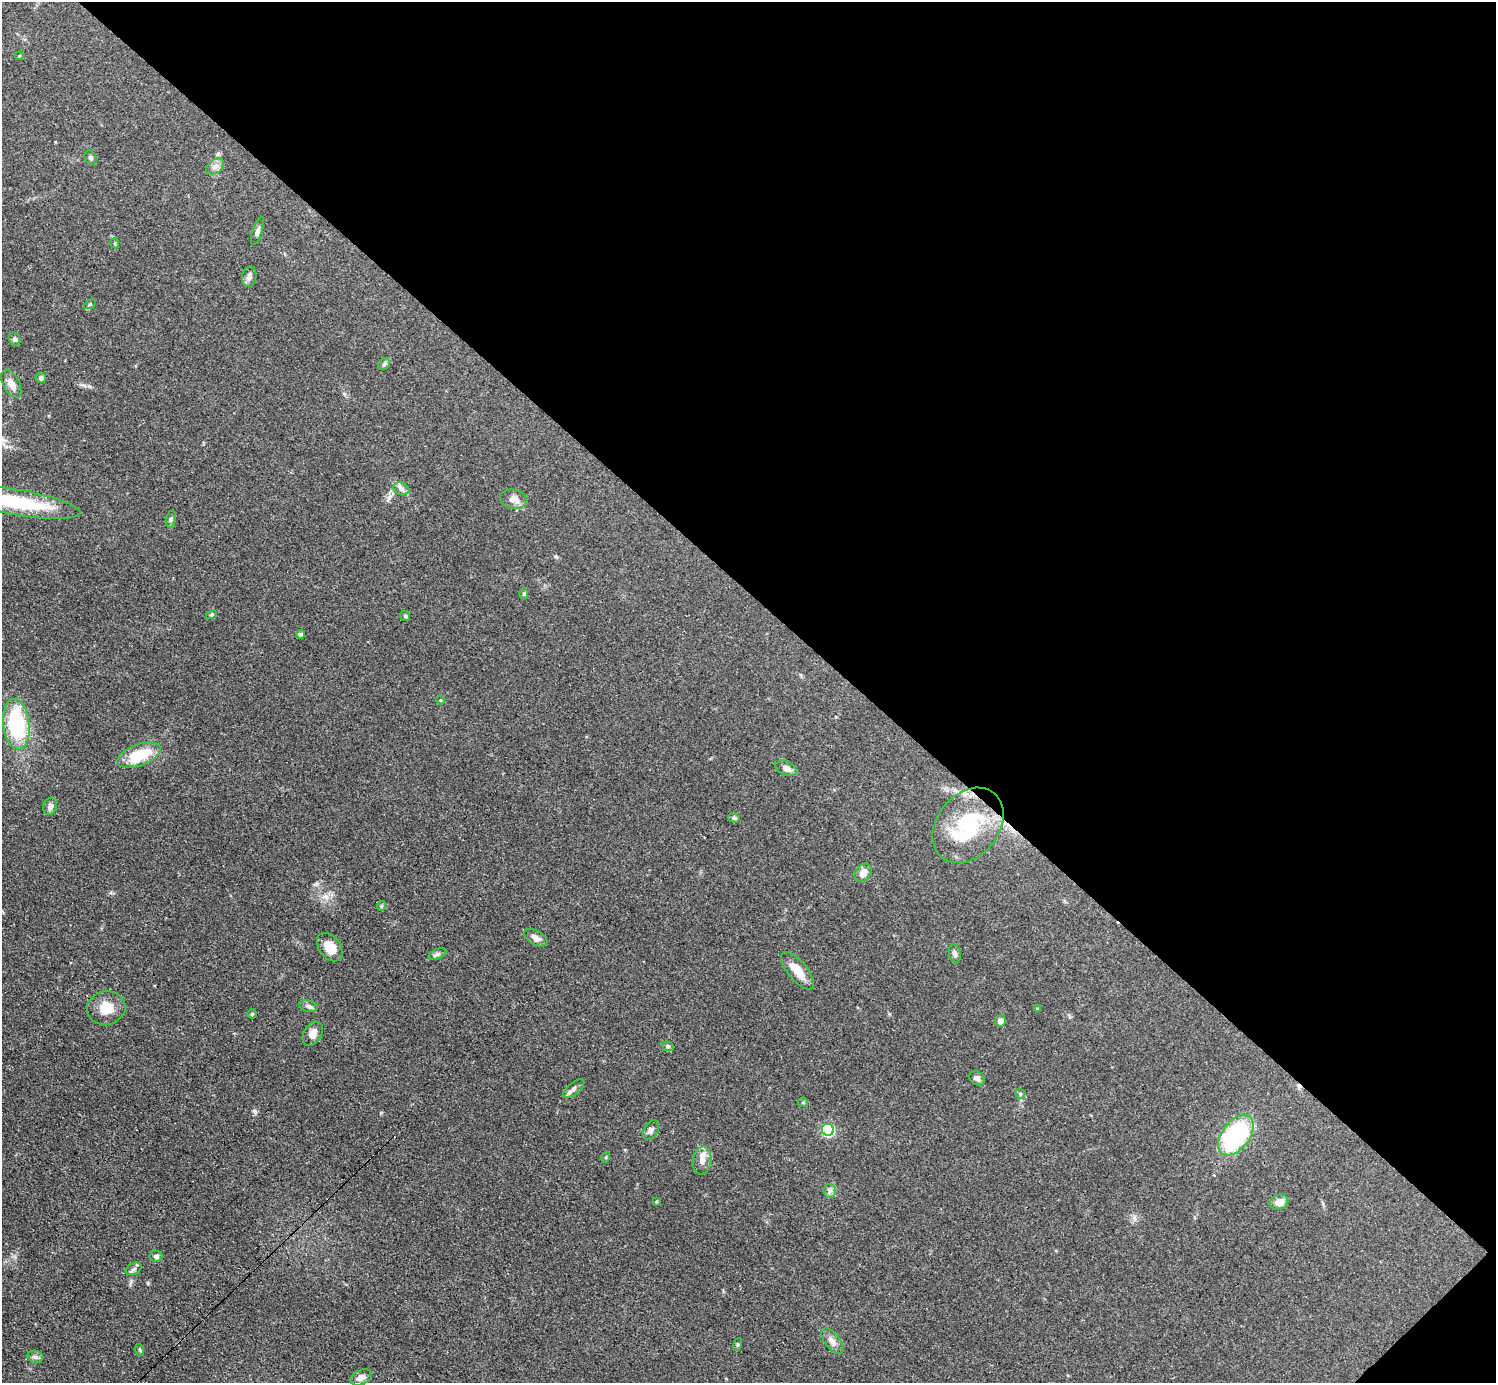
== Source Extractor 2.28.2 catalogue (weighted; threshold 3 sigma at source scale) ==
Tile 8 of 4 x 4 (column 4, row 2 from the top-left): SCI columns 4542-6035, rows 3088-4468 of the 6152 x 6151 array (HDU 1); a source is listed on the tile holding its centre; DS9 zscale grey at full resolution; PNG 1498 x 1385 px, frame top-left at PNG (2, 2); each listed source drawn as its Kron ellipse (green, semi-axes under 4 px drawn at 4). Shown black and unused: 44% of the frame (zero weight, under 3 of 4 exposures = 1% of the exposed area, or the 3 px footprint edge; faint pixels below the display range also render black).
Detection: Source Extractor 2.28.2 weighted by HDU 2 'WHT'; one run over the whole footprint, this tile lists its part. Background 0.108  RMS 0.0067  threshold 0.0302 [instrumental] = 3 sigma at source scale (4.5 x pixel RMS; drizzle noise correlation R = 1.50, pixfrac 1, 0.05/0.05 arcsec/px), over >= 5 px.
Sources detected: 61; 1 inside a brighter object's white glare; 1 cosmic-ray / hot-pixel residue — neither listed nor drawn; the other 59 listed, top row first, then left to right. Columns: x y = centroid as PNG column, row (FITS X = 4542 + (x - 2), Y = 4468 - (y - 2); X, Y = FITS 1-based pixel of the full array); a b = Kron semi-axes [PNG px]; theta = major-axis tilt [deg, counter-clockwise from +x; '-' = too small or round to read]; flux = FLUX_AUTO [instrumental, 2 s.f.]
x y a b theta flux
19 56 4 4 - 0.71
91 158 7 5 -61 1.5
215 166 10 6 38 2.9
257 231 14 5 71 2
115 243 5 4 - 0.9
249 277 10 7 80 2.5
90 304 6 4 34 0.85
15 339 7 6 - 1.9
384 364 6 5 - 1.2
41 378 5 5 - 2
11 384 15 8 -62 5.3
401 489 8 6 -22 2.2
513 499 13 9 -14 5.2
18 502 63 12 -10 46
171 519 9 5 77 1.4
524 594 6 4 89 0.85
211 614 5 4 - 0.89
405 616 5 5 - 0.94
300 634 4 4 - 1.4
440 700 4 3 - 0.59
16 724 25 13 -84 51
139 755 23 10 21 23
786 768 11 7 -24 3.4
50 806 9 7 73 2.5
734 818 6 4 -17 1.5
968 825 41 31 51 56
863 873 10 7 54 5.1
381 906 5 4 - 0.77
536 938 13 7 -29 3.6
330 947 16 10 -52 9.4
437 954 9 5 24 1.6
955 954 9 6 -78 2.1
798 971 23 9 -50 11
308 1006 10 5 -14 1.9
106 1008 19 17 11 12
1038 1009 4 3 - 0.68
252 1014 4 4 - 0.84
1000 1021 5 5 - 4.3
313 1034 13 8 58 4.8
668 1046 6 4 -20 1.1
977 1078 8 6 -35 2.5
574 1089 13 6 40 2.6
1020 1094 5 4 - 0.9
803 1102 5 4 - 0.85
651 1130 11 7 58 2.3
828 1130 6 6 - 61
1236 1135 23 14 53 79
606 1157 5 3 - 0.72
702 1160 14 9 81 4.9
830 1191 7 6 - 1.9
656 1202 4 3 - 0.54
1279 1202 9 7 20 6.3
156 1256 6 5 - 1.4
134 1269 8 5 28 1.8
832 1341 15 7 -52 4.1
737 1344 7 3 71 0.76
140 1350 6 4 -71 0.69
35 1357 8 6 -19 1.8
361 1377 11 7 25 3
Overlapping masked pixels (flux is a lower limit): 1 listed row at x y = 968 825
Isophote crosses this tile's border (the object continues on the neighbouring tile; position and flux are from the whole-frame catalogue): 1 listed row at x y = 18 502
Unlisted compact peaks at least as high as the median listed source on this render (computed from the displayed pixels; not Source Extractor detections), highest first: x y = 254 1111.